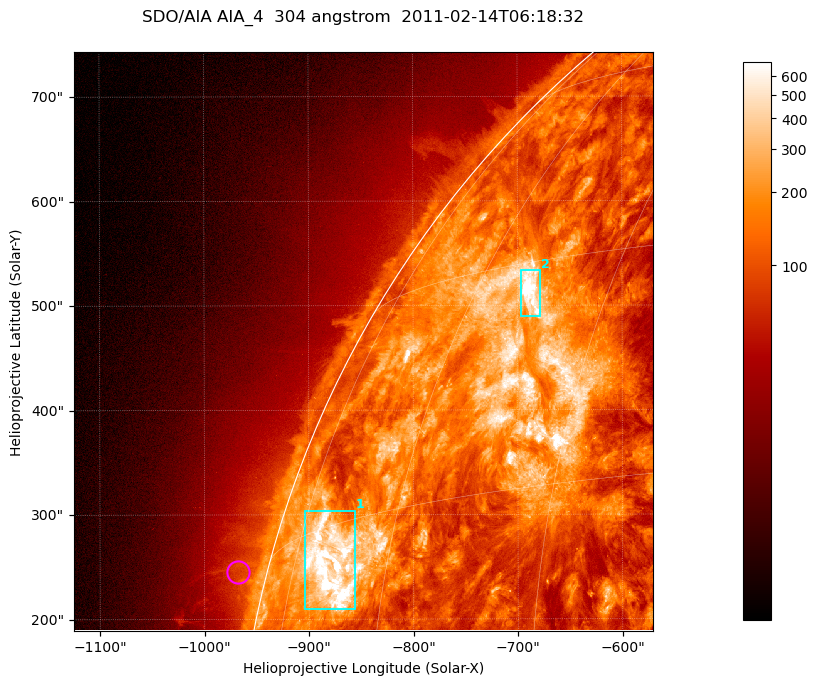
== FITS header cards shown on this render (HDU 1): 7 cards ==
TELESCOP= 'SDO/AIA '           / For AIA: SDO/AIA
INSTRUME= 'AIA_4   '           / For AIA: AIA_ATA1, AIA_ATA2, AIA_ATA3 or AIA_AT
WAVELNTH=                  304 / [angstrom] Wavelength
WAVEUNIT= 'angstrom'           / Wavelength unit: angstrom
DATE-OBS= '2011-02-14T06:18:32.124' / [ISO] Date when observation started; ISO 8
CTYPE1  = 'HPLN-TAN'           / CTYPE1; Typically HPLN
CTYPE2  = 'HPLT-TAN'           / CTYPE2; Typically HPLT

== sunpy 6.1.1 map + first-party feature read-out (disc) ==
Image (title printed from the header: SDO/AIA AIA_4  304 angstrom  2011-02-14T06:18:32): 923 x 923 px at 0.6 arcsec/px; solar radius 972 arcsec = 1619 px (partial field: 4.9% of the solar disc is inside the frame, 47% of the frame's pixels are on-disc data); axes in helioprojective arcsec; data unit not stated in the header (colour bar unlabelled)
Orientation: roll -0.132 deg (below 1 deg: not rotated)
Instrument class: DISC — disc imager (sunpy class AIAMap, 304 A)
Bright regions (active regions / flare kernels): reference = the on-disc median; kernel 7 px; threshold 5 sigma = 376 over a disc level ~130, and >= 1.15x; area >= 851 px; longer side >= 11 px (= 6.6 arcsec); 2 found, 2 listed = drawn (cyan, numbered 1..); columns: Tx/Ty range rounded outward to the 2 arcsec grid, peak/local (2 s.f.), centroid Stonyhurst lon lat
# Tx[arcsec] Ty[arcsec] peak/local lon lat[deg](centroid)
1 -904..-856 208..304 10 -68 +12
2 -698..-678 490..534 9.5 -53 +28
Off-limb structures (1.02-1.3 R_sun): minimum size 400 px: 4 found; the strongest spans PA ~75 deg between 1.02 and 1.05 R_sun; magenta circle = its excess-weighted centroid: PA ~75 deg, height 1.03 R_sun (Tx ~-968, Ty ~244 arcsec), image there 1.5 x the reference